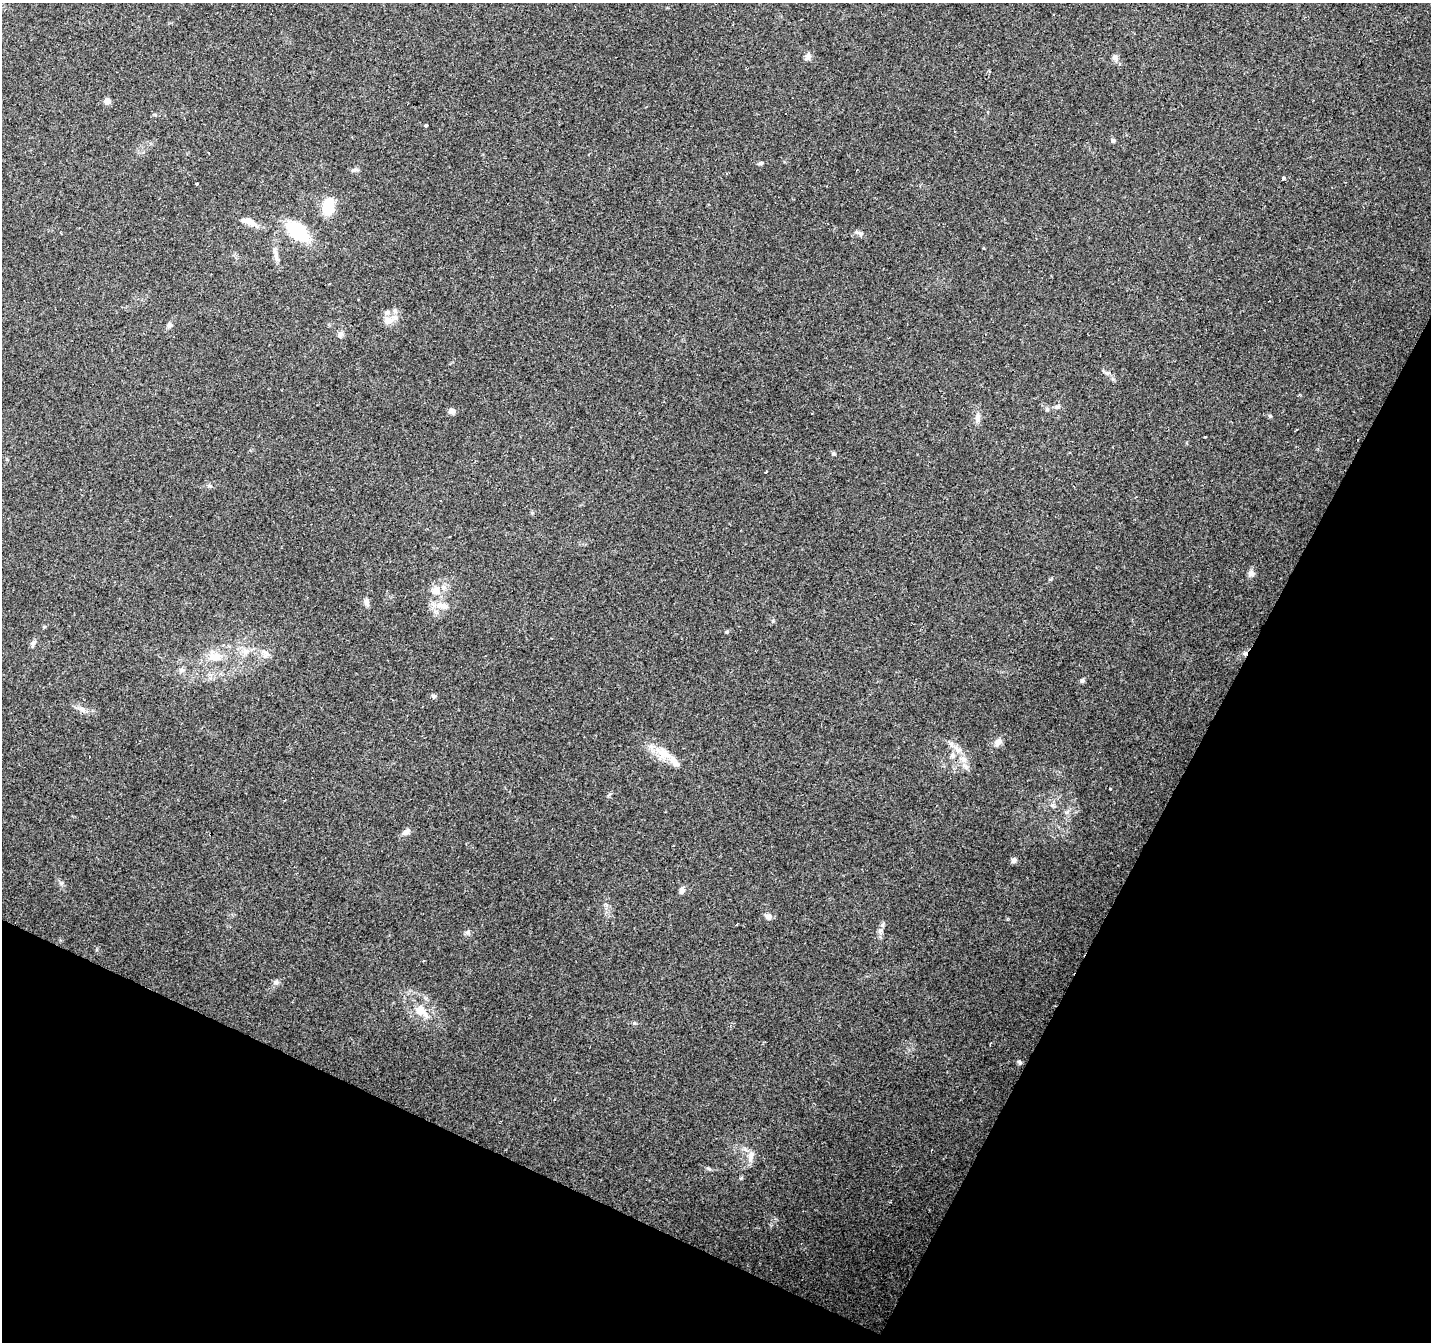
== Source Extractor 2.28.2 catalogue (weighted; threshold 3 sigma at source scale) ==
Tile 15 of 4 x 4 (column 3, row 4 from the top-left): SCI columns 2859-4287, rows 199-1538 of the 5721 x 5825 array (HDU 1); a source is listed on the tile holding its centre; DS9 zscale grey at full resolution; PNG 1433 x 1344 px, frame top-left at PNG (2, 3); no overlay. Shown black and unused: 25% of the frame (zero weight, under 2 of 3 exposures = <1% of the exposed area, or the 3 px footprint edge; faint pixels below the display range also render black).
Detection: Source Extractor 2.28.2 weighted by HDU 2 'WHT'; one run over the whole footprint, this tile lists its part. Background 0.132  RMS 0.008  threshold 0.0361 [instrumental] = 3 sigma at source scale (4.5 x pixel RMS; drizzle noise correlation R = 1.50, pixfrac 1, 0.0396/0.0396 arcsec/px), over >= 5 px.
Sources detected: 67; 9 cosmic-ray / hot-pixel residue — not listed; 3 inside a brighter listed object's ellipse — not listed separately; the other 55 listed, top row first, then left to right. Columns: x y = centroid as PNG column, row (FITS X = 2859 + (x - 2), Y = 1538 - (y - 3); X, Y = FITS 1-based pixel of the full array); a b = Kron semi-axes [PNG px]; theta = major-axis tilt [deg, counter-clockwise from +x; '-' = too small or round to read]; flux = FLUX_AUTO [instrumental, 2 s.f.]
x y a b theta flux
808 57 10 6 -51 3.1
1115 58 7 7 - 2.6
107 101 7 7 - 3.8
426 125 4 3 - 2.5
1113 140 5 5 - 1.5
761 163 7 4 6 1.4
354 170 11 4 15 1.7
1283 178 4 3 - 2.5
196 184 3 3 - 1.7
328 206 16 9 79 31
248 221 22 9 -19 7.5
298 231 23 13 -40 47
858 233 14 3 -22 1.9
276 256 18 4 -78 4.3
389 320 17 9 22 7.4
169 325 7 6 - 2.6
340 334 9 6 54 2.6
1107 373 7 5 -21 2.1
1057 407 8 4 8 1.7
1047 409 6 5 - 1.3
451 411 8 6 12 3.1
978 417 14 7 85 4.3
1205 437 3 3 - 1.9
833 453 5 5 - 1.1
210 486 6 4 -19 1.3
1251 573 9 8 - 3
436 590 13 12 - 8.6
367 602 11 6 -69 2.6
442 605 20 9 -10 8.2
727 632 5 4 - 0.96
33 643 10 5 61 2.3
245 651 10 7 -16 4.3
264 652 12 5 -19 3.4
1245 653 6 5 - 1.8
214 657 20 12 1 12
182 670 9 6 9 2.3
1082 681 6 5 - 1.4
434 696 7 6 - 1.4
82 709 11 7 -33 4.1
998 742 12 8 58 4.1
958 750 11 7 -17 4.8
663 753 27 13 -29 16
952 756 8 7 - 2.8
965 766 10 4 -30 2.6
1110 789 2 2 - 0.72
406 832 11 7 32 3.7
1014 860 8 6 28 2.2
682 890 8 6 59 3
768 916 10 7 -10 3.1
882 925 8 5 73 2.1
467 932 7 6 - 1.7
276 982 7 4 0 1.7
421 1011 23 13 -45 15
1019 1062 7 5 -52 1.6
750 1158 14 5 87 3.7
Overlapping masked pixels (flux is a lower limit): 1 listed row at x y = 1245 653
Unlisted compact peaks at least as high as the median listed source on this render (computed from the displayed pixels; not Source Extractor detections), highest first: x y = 1270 416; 61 883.